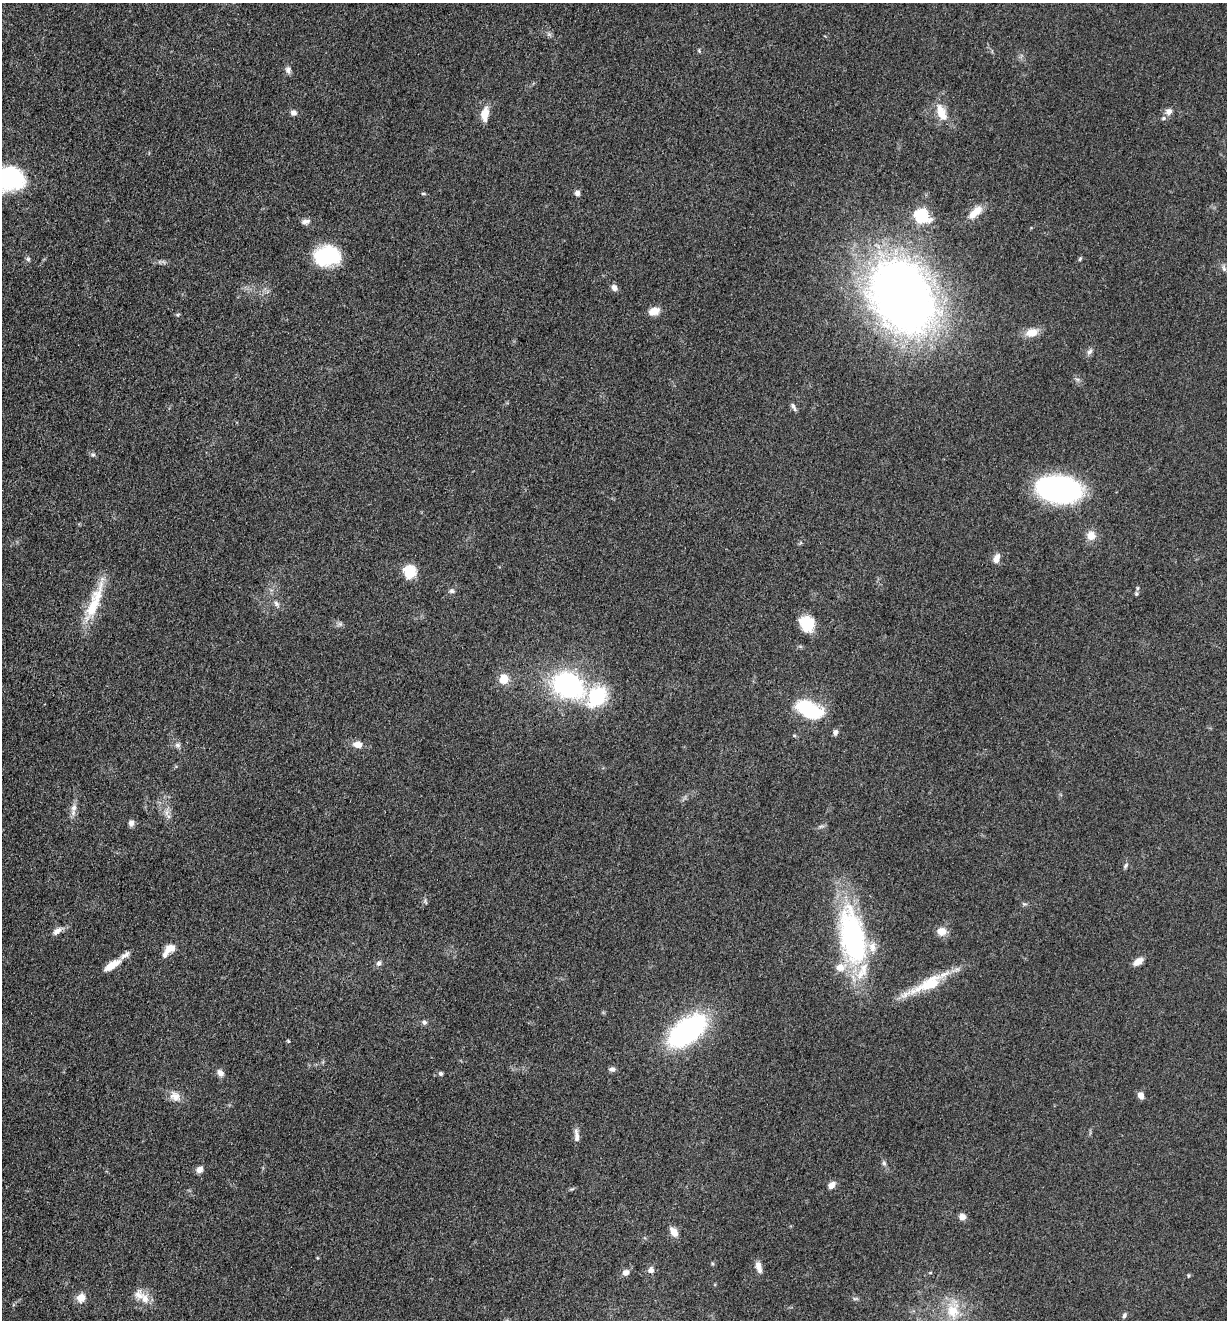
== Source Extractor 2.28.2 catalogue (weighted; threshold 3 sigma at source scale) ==
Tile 11 of 4 x 4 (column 3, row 3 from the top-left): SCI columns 2714-3938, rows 1330-2647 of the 5304 x 5292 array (HDU 1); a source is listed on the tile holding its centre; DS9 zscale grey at full resolution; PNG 1229 x 1322 px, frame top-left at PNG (2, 3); no overlay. Shown black and unused: <1% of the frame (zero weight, under 3 of 5 exposures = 1% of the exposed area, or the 3 px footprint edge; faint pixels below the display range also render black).
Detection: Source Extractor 2.28.2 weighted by HDU 2 'WHT'; one run over the whole footprint, this tile lists its part. Background 0.0504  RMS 0.0058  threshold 0.0261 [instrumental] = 3 sigma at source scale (4.5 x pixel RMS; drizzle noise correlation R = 1.50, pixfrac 1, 0.05/0.05 arcsec/px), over >= 5 px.
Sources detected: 85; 5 inside a brighter listed object's ellipse — not listed separately; the other 80 listed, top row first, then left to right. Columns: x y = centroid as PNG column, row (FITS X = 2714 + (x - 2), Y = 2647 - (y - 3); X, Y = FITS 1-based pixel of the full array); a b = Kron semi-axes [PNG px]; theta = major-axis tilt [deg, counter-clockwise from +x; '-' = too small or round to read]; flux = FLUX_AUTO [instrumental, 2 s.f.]
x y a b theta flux
699 51 5 4 - 0.69
288 70 9 7 -79 2.2
941 112 22 11 -68 9.7
1169 112 9 8 - 3
293 113 7 6 - 2.3
485 114 15 8 83 8
10 178 29 24 -6 57
423 193 6 4 -1 0.69
577 193 6 6 - 2.1
975 212 23 9 43 8.2
921 216 7 6 - 84
306 221 12 6 13 2.3
327 256 21 15 8 52
28 259 6 5 - 1.1
1080 259 6 4 67 0.78
1224 269 9 5 -72 1.5
614 288 7 6 - 3
902 296 56 41 -59 590
654 311 13 8 19 5.9
1032 332 15 10 15 7.2
1090 352 9 6 41 1.9
1077 379 7 4 -18 1.1
793 407 12 4 -66 1.7
93 455 6 5 - 1.1
1059 489 37 22 -6 130
1091 536 10 10 - 6.2
996 558 13 7 67 3.5
410 571 6 6 - 61
1138 588 5 4 - 0.78
452 591 7 7 - 1.4
1136 594 5 4 - 0.85
94 602 59 12 68 21
276 604 9 6 -52 1.8
340 624 6 6 - 1.2
807 624 17 14 -62 14
504 679 11 10 - 8
568 685 26 19 -27 100
597 697 26 20 54 33
810 710 28 15 -23 35
835 732 7 6 - 1.9
794 735 5 4 - 0.76
357 744 11 8 -4 4.5
177 745 8 6 -2 1.7
73 808 10 8 76 3.3
166 812 9 4 71 1.9
131 823 7 7 - 2.2
1126 866 9 4 57 1.2
1024 904 6 4 -41 0.94
57 931 13 7 37 3.3
941 931 9 9 - 6.1
853 937 55 23 -79 130
169 950 18 9 47 6.8
1138 961 11 6 35 5
379 963 7 6 - 1.9
112 965 20 8 32 8.6
929 984 49 15 27 24
424 1022 7 6 - 1.5
687 1031 37 19 38 120
288 1041 5 4 - 0.61
612 1069 8 6 -7 1.9
220 1073 11 8 -57 2.9
441 1074 5 5 - 1.3
1141 1095 7 6 - 3.5
175 1096 16 12 -37 5.6
576 1136 18 6 -85 3.2
884 1163 6 5 - 1.2
199 1169 8 7 - 3
832 1185 8 6 48 3.8
962 1217 8 7 - 3.3
674 1232 10 7 -60 5.3
317 1258 4 3 - 0.53
759 1267 16 7 -74 3.7
651 1270 9 8 - 2.5
625 1273 8 7 - 3
930 1273 5 3 - 0.5
1188 1275 5 3 - 0.59
139 1295 18 13 -71 6.5
81 1297 11 9 64 5.6
953 1311 22 18 83 17
1124 1316 7 5 60 1.3
Isophote crosses this tile's border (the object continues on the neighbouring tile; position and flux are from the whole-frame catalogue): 1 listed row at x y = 10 178